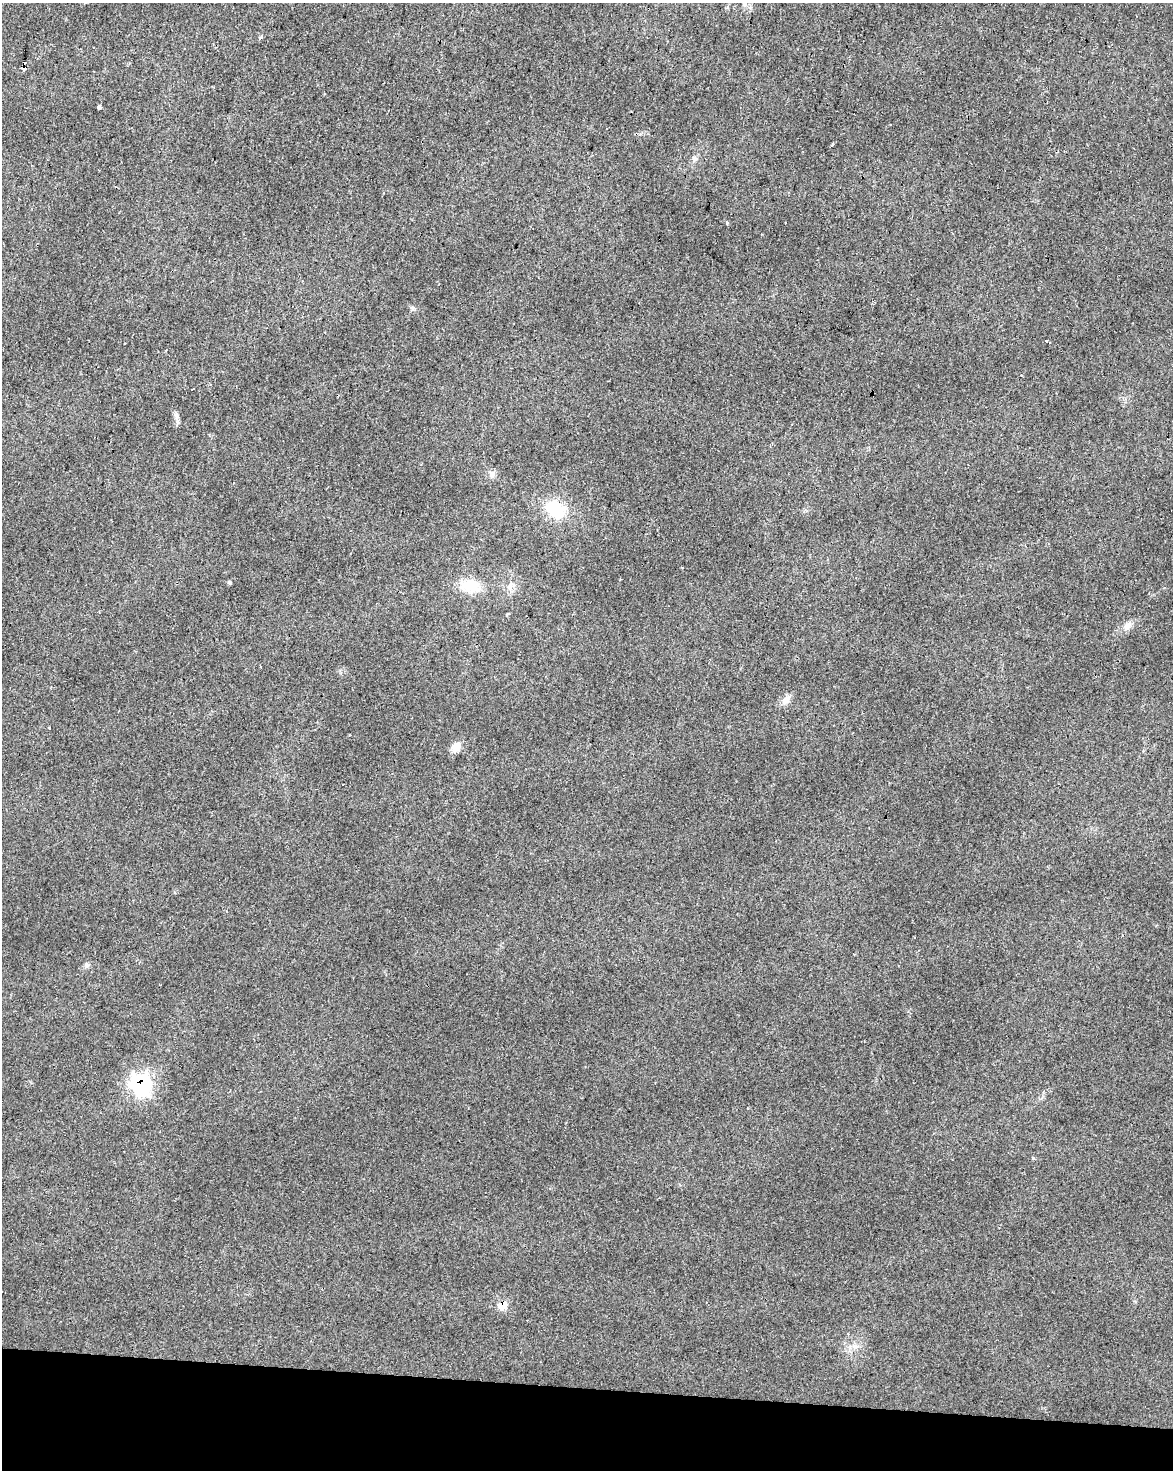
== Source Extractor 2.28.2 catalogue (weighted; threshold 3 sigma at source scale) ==
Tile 11 of 4 x 3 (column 3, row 3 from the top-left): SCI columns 2347-3517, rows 285-1752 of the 4687 x 4912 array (HDU 1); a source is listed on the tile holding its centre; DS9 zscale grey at full resolution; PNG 1175 x 1472 px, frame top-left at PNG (2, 3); no overlay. Shown black and unused: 6% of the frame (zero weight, under 2 of 3 exposures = <1% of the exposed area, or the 3 px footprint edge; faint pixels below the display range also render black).
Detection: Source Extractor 2.28.2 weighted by HDU 2 'WHT'; one run over the whole footprint, this tile lists its part. Background 0.0282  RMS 0.0063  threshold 0.0281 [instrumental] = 3 sigma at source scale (4.5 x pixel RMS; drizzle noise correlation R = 1.50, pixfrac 1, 0.0396/0.0396 arcsec/px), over >= 5 px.
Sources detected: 33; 5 cosmic-ray / hot-pixel residue — not listed; the other 28 listed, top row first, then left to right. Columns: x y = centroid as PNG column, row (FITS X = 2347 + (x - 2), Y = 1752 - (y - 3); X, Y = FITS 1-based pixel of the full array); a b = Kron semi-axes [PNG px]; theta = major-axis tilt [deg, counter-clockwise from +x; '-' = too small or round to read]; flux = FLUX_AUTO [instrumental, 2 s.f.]
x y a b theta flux
744 3 8 6 -77 1.9
260 37 3 3 - 5.5
24 68 4 3 - 60
99 107 4 3 - 45
890 124 3 3 - 1.5
832 145 4 3 - 4.1
694 159 7 6 - 1.5
727 223 4 3 - 0.97
761 235 3 2 - 0.59
1047 341 5 3 - 3.5
125 344 3 3 - 1.8
1021 375 3 3 - 0.62
192 389 4 2 - 0.53
177 422 9 4 -77 1.6
492 474 10 7 -76 2.6
556 509 23 17 -49 23
229 582 5 4 - 0.79
511 585 12 6 24 2.9
470 586 22 15 -14 16
508 614 3 3 - 8.3
1127 626 12 9 64 3.7
786 700 14 9 50 4.2
49 727 3 2 - 0.64
456 747 12 9 47 5.9
86 965 7 6 - 1.5
141 1084 10 10 - 150
1033 1158 4 4 - 0.58
502 1305 8 6 36 13
Overlapping masked pixels (flux is a lower limit): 3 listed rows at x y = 24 68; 141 1084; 502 1305
Isophote crosses this tile's border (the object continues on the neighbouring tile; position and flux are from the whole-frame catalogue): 1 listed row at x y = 744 3
Unlisted compact peaks at least as high as the median listed source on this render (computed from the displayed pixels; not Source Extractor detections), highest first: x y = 412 309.